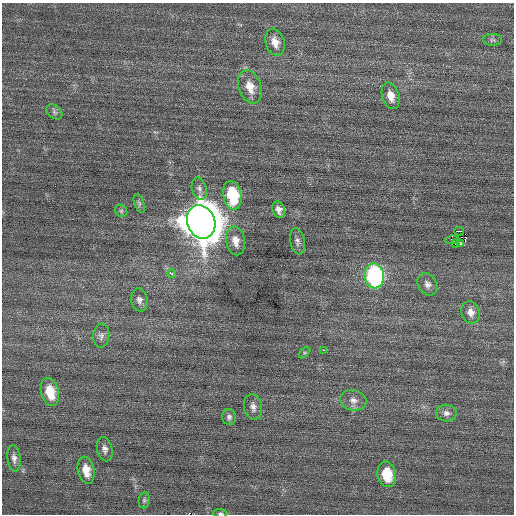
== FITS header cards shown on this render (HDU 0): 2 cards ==
NAXIS1  =                  512 / Axis length
NAXIS2  =                  512 / Axis length

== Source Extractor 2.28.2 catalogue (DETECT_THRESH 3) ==
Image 512 x 512 px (HDU 0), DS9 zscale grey, 1 PNG px = 1 image px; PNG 516 x 516 px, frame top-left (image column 1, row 512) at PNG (2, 3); each listed source drawn as its Kron ellipse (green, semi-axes under 4 px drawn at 4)
Background 0.106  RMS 0.67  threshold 2.02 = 3 sigma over >= 5 px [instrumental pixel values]
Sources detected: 37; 1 with non-positive FLUX_AUTO (blend fragments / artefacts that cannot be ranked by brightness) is neither listed nor drawn; the other 36 listed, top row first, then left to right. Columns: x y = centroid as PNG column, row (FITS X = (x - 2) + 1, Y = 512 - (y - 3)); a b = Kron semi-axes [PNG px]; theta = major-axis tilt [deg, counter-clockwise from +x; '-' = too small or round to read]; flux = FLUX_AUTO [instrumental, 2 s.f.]
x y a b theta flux
492 40 9 6 0 120
275 42 14 9 -74 420
250 87 17 11 -71 700
391 96 13 8 -74 470
54 112 9 6 -41 130
199 189 11 7 -74 200
232 195 14 9 -79 2700
139 203 10 5 -69 96
279 210 8 6 -72 240
121 211 6 5 - 93
201 222 17 14 -69 150000
459 231 5 2 - 1300
452 240 7 2 7 95
236 241 14 9 -79 460
297 241 13 7 -79 200
461 243 3 3 - 44
455 244 3 2 - 58
172 274 4 3 - 790
374 276 12 9 -82 8200
427 284 12 9 -58 240
139 300 11 8 -82 210
471 312 11 9 -75 330
101 336 12 8 84 210
323 350 2 2 - 270
305 353 7 4 44 71
50 392 14 8 -75 1100
353 400 13 10 -15 350
253 407 13 9 -79 280
446 413 10 8 -3 220
229 417 8 7 - 140
105 449 12 7 -76 220
14 458 13 6 -84 220
86 470 14 8 -78 610
387 474 13 9 -77 1500
144 500 8 5 82 96
220 513 7 4 -2 74
At the frame edge (FLAGS 8, measured only in part): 1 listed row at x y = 220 513
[1 non-positive-flux detection neither listed nor drawn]